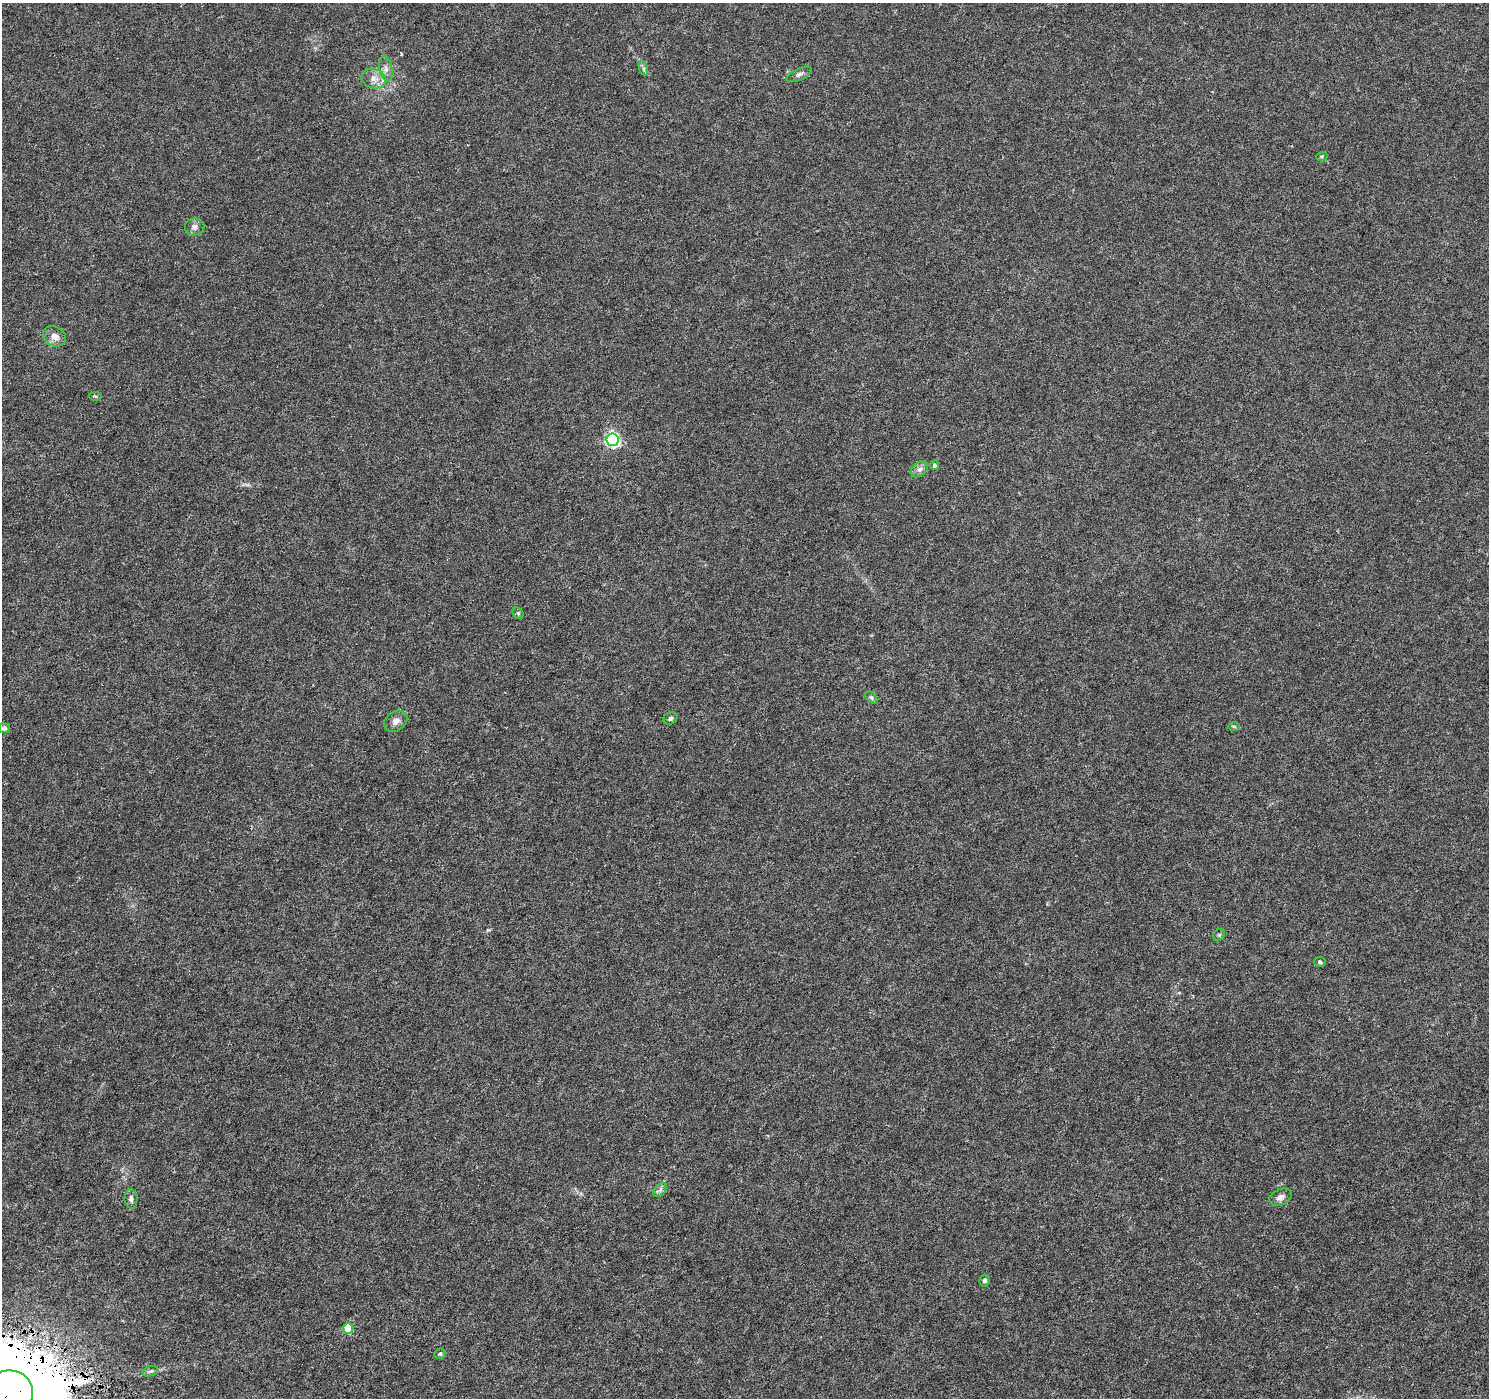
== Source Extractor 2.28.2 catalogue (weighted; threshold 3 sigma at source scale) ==
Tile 7 of 4 x 4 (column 3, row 2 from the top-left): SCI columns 2977-4463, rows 2981-4376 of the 5958 x 6028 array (HDU 1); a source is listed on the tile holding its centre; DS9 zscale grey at full resolution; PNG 1491 x 1400 px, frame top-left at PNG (2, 3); each listed source drawn as its Kron ellipse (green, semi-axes under 4 px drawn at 4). Shown black and unused: <1% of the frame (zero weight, under 4 of 8 exposures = <1% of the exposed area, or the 3 px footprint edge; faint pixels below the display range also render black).
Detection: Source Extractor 2.28.2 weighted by HDU 2 'WHT'; one run over the whole footprint, this tile lists its part. Background 0.00236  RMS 8.3e-04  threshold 0.0034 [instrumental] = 3 sigma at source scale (4.09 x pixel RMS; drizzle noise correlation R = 1.36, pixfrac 0.8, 0.0396/0.0396 arcsec/px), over >= 5 px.
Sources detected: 28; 1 inside a brighter listed object's ellipse — not listed separately; the other 27 listed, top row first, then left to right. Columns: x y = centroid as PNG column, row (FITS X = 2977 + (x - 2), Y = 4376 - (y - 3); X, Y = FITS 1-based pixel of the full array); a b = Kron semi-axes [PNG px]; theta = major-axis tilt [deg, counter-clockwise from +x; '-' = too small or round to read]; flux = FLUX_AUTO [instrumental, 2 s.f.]
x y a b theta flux
386 69 12 6 -77 0.37
644 69 7 4 -71 0.14
799 74 13 5 24 0.25
374 79 12 9 -14 0.61
1322 156 5 3 - 0.077
195 227 9 8 - 0.38
54 336 12 9 -31 0.61
96 396 6 3 -1 0.092
612 440 6 6 - 14
934 465 5 4 - 0.2
919 469 10 6 40 0.31
518 613 6 4 -45 0.11
871 698 7 4 -45 0.14
670 718 7 6 - 0.17
396 721 12 9 34 0.43
1234 726 6 4 -2 0.092
4 728 5 5 - 0.25
1219 935 6 5 - 0.12
1320 962 5 5 - 0.15
660 1190 8 5 46 0.21
1280 1197 12 8 24 0.38
131 1199 10 6 -89 0.3
985 1280 6 5 - 0.2
348 1329 5 5 - 2.6
440 1354 6 5 - 0.14
150 1371 8 5 18 0.16
9 1393 24 22 5 1600
Overlapping masked pixels (flux is a lower limit): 1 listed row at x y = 9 1393
Isophote crosses this tile's border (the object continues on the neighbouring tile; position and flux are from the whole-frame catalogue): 1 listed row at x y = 9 1393